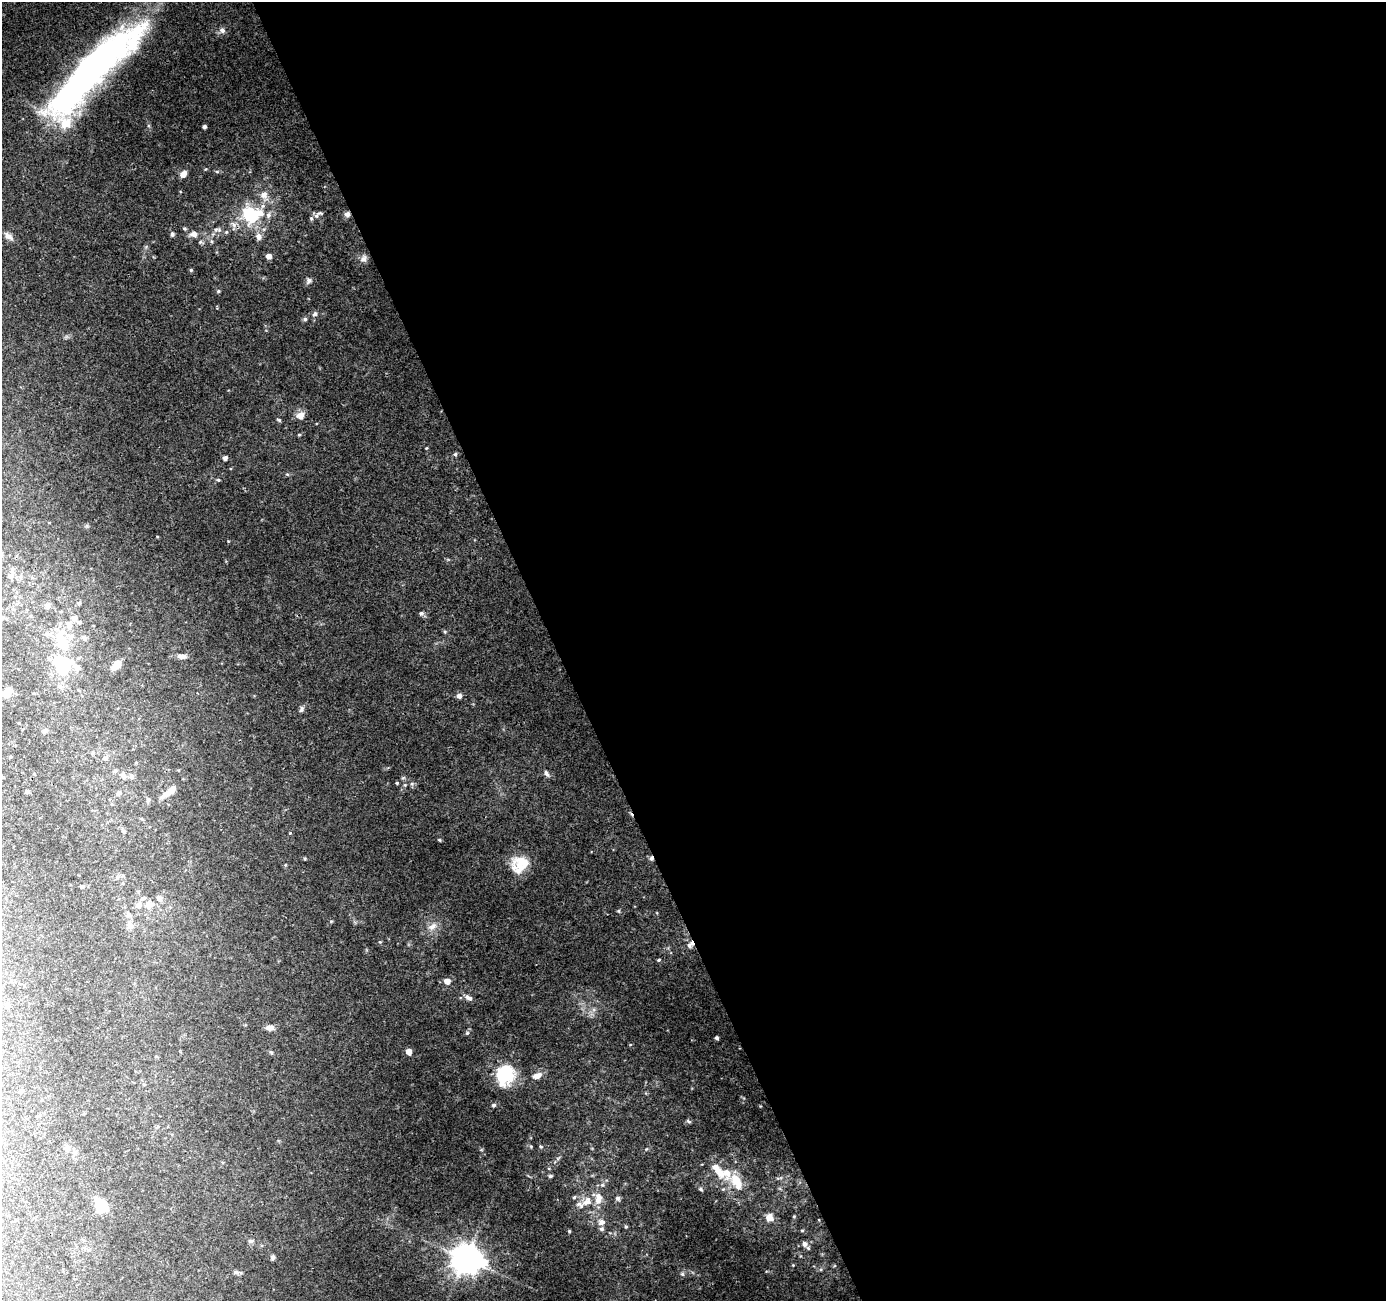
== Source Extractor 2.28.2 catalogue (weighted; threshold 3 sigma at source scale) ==
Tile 8 of 4 x 4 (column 4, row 2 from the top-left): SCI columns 4205-5588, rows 2706-4004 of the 5646 x 5464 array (HDU 1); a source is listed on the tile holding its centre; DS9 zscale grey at full resolution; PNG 1388 x 1303 px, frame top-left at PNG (2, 2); no overlay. Shown black and unused: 60% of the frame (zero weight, under 3 of 4 exposures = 5% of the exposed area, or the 3 px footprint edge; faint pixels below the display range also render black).
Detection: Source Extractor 2.28.2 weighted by HDU 2 'WHT'; one run over the whole footprint, this tile lists its part. Background 0.0723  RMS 0.0051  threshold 0.0231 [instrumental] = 3 sigma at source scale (4.5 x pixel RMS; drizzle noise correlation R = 1.50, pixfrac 1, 0.0396/0.0396 arcsec/px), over >= 5 px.
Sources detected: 126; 2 inside a brighter object's white glare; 2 cosmic-ray / hot-pixel residue — not listed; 16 inside a brighter listed object's ellipse — not listed separately; the other 106 listed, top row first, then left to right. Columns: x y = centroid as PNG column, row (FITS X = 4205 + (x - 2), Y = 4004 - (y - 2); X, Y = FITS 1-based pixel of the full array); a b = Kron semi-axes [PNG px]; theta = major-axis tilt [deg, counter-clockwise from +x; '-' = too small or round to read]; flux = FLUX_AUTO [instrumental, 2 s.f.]
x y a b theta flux
222 30 7 7 - 1.9
96 64 120 28 47 250
204 127 3 3 - 1.2
217 172 6 4 -1 0.67
183 174 7 6 - 3.5
264 195 10 9 - 4.1
249 213 30 20 -1 29
347 214 6 6 - 2.2
316 216 9 6 64 2
185 228 5 5 - 0.74
217 230 12 6 1 2.1
172 234 6 5 - 1
193 234 8 7 - 3
8 236 14 7 -39 2.7
258 237 10 8 -66 2.7
211 241 6 4 -71 0.74
200 242 6 5 - 0.83
269 256 5 5 - 3.2
363 259 10 8 70 2.5
191 270 4 4 - 0.68
308 281 9 6 52 1.6
218 291 5 4 - 0.68
315 314 8 6 54 1.6
305 319 5 5 - 0.97
300 416 9 8 - 3.8
279 420 6 4 -30 0.71
299 435 5 3 - 0.48
455 454 5 4 - 0.86
225 458 4 4 - 1.8
218 480 5 3 - 0.65
11 576 11 7 47 2.5
20 577 6 4 -71 0.94
79 603 6 5 - 1.2
48 605 10 7 -85 2.1
421 613 6 5 - 1.3
2 617 6 5 - 0.97
74 618 9 7 25 2.5
69 625 12 8 -52 3.6
47 634 6 6 - 1.5
84 638 6 6 - 1.6
62 642 23 12 -75 20
182 656 13 6 -4 2.3
116 665 11 6 43 4.8
63 666 19 16 -68 26
7 692 10 7 29 7.1
459 696 5 5 - 2.4
302 709 10 5 63 1.3
45 730 6 6 - 1.1
105 758 8 5 21 1.2
115 771 5 5 - 0.78
547 774 10 5 -57 1.4
123 776 11 6 -60 1.7
132 776 7 6 - 1.2
403 778 6 4 19 0.64
397 783 4 4 - 0.54
412 784 6 5 - 0.93
405 785 5 4 - 0.57
172 790 11 7 40 3.8
27 792 4 3 - 1.4
119 793 7 6 - 1.4
148 800 7 5 89 0.92
123 831 5 4 - 0.75
290 833 4 4 - 0.37
439 840 4 3 - 0.57
522 863 26 17 3 11
82 887 5 3 - 0.8
150 905 15 9 16 4.5
618 911 5 4 - 0.61
130 925 13 7 -61 2.7
432 926 14 8 29 3.6
380 942 5 4 - 0.5
689 945 8 7 - 1.7
659 960 4 3 - 0.58
447 981 5 5 - 4.9
467 996 6 5 - 1.4
7 1004 7 5 1 1.2
270 1028 11 6 2 2.5
467 1033 5 5 - 0.73
716 1038 4 3 - 1.2
409 1052 5 5 - 4
271 1053 6 4 -67 0.75
504 1074 20 16 74 29
537 1076 12 7 19 3.6
21 1091 5 4 - 0.77
493 1105 5 4 - 1
689 1121 7 4 -21 0.77
540 1147 5 5 - 0.7
720 1174 19 10 -40 8.1
550 1176 5 4 - 0.88
736 1180 17 13 -44 10
701 1189 7 4 -28 0.81
574 1197 5 4 - 0.68
618 1198 6 5 - 1.5
598 1199 16 10 86 5.7
587 1202 16 11 31 5.7
102 1205 14 10 -44 13
794 1216 4 3 - 0.46
769 1217 7 7 - 4.7
602 1222 9 8 - 2.6
626 1227 4 4 - 0.72
569 1231 4 4 - 0.59
250 1241 7 5 12 1.1
804 1244 7 6 - 2.4
272 1257 7 5 71 1.1
466 1259 10 9 - 820
236 1272 6 5 - 1.2
Overlapping masked pixels (flux is a lower limit): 1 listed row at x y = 347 214
Isophote crosses this tile's border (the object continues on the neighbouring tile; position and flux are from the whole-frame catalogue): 3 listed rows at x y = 96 64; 2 617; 7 692